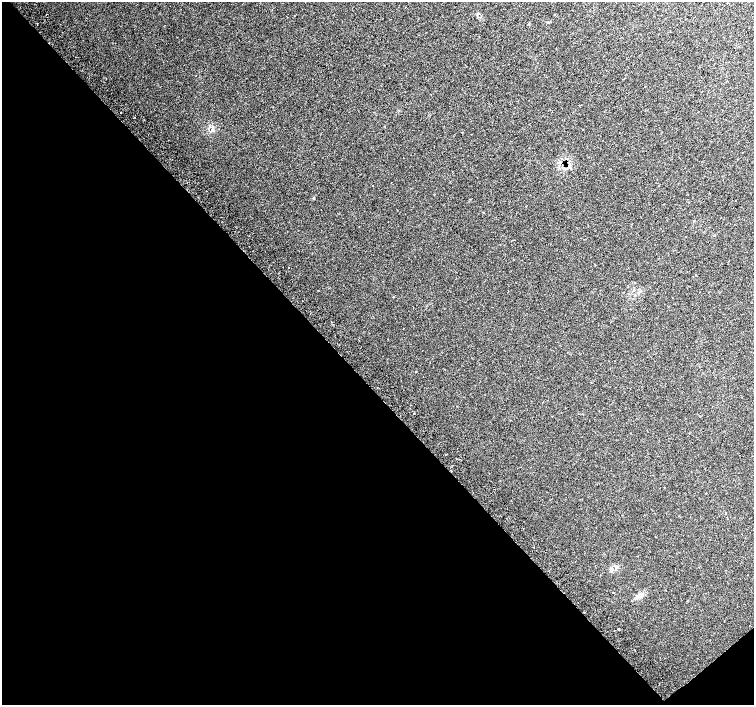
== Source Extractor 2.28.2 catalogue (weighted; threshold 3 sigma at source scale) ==
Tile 14 of 4 x 4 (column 2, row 4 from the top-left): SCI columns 1536-3039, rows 176-1581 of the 6085 x 6042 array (HDU 1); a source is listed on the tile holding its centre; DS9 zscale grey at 2 x 2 block average (1 PNG px = mean of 2 x 2 image px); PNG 756 x 707 px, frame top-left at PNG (2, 2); no overlay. Shown black and unused: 46% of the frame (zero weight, under 2 of 3 exposures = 3% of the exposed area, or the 3 px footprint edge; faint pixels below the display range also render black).
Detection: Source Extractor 2.28.2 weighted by HDU 2 'WHT'; one run over the whole footprint, this tile lists its part. Background 0.0313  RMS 0.0078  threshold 0.0353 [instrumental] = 3 sigma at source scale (4.5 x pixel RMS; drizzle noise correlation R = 1.50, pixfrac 1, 0.0396/0.0396 arcsec/px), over >= 5 px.
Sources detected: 10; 2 cosmic-ray / hot-pixel residue — not listed; the other 8 listed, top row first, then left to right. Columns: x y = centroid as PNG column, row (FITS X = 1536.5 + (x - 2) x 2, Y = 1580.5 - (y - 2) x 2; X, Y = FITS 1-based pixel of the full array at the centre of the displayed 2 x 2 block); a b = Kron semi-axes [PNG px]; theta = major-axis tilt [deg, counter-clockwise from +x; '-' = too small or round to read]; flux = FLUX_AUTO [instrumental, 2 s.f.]
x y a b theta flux
554 14 2 2 - 0.79
121 112 2 2 - 3.6
288 268 2 2 - 4
494 489 2 2 - 2.2
611 568 3 2 - 1.6
613 592 2 2 - 2.8
619 629 2 2 - 11
635 650 2 2 - 1.3